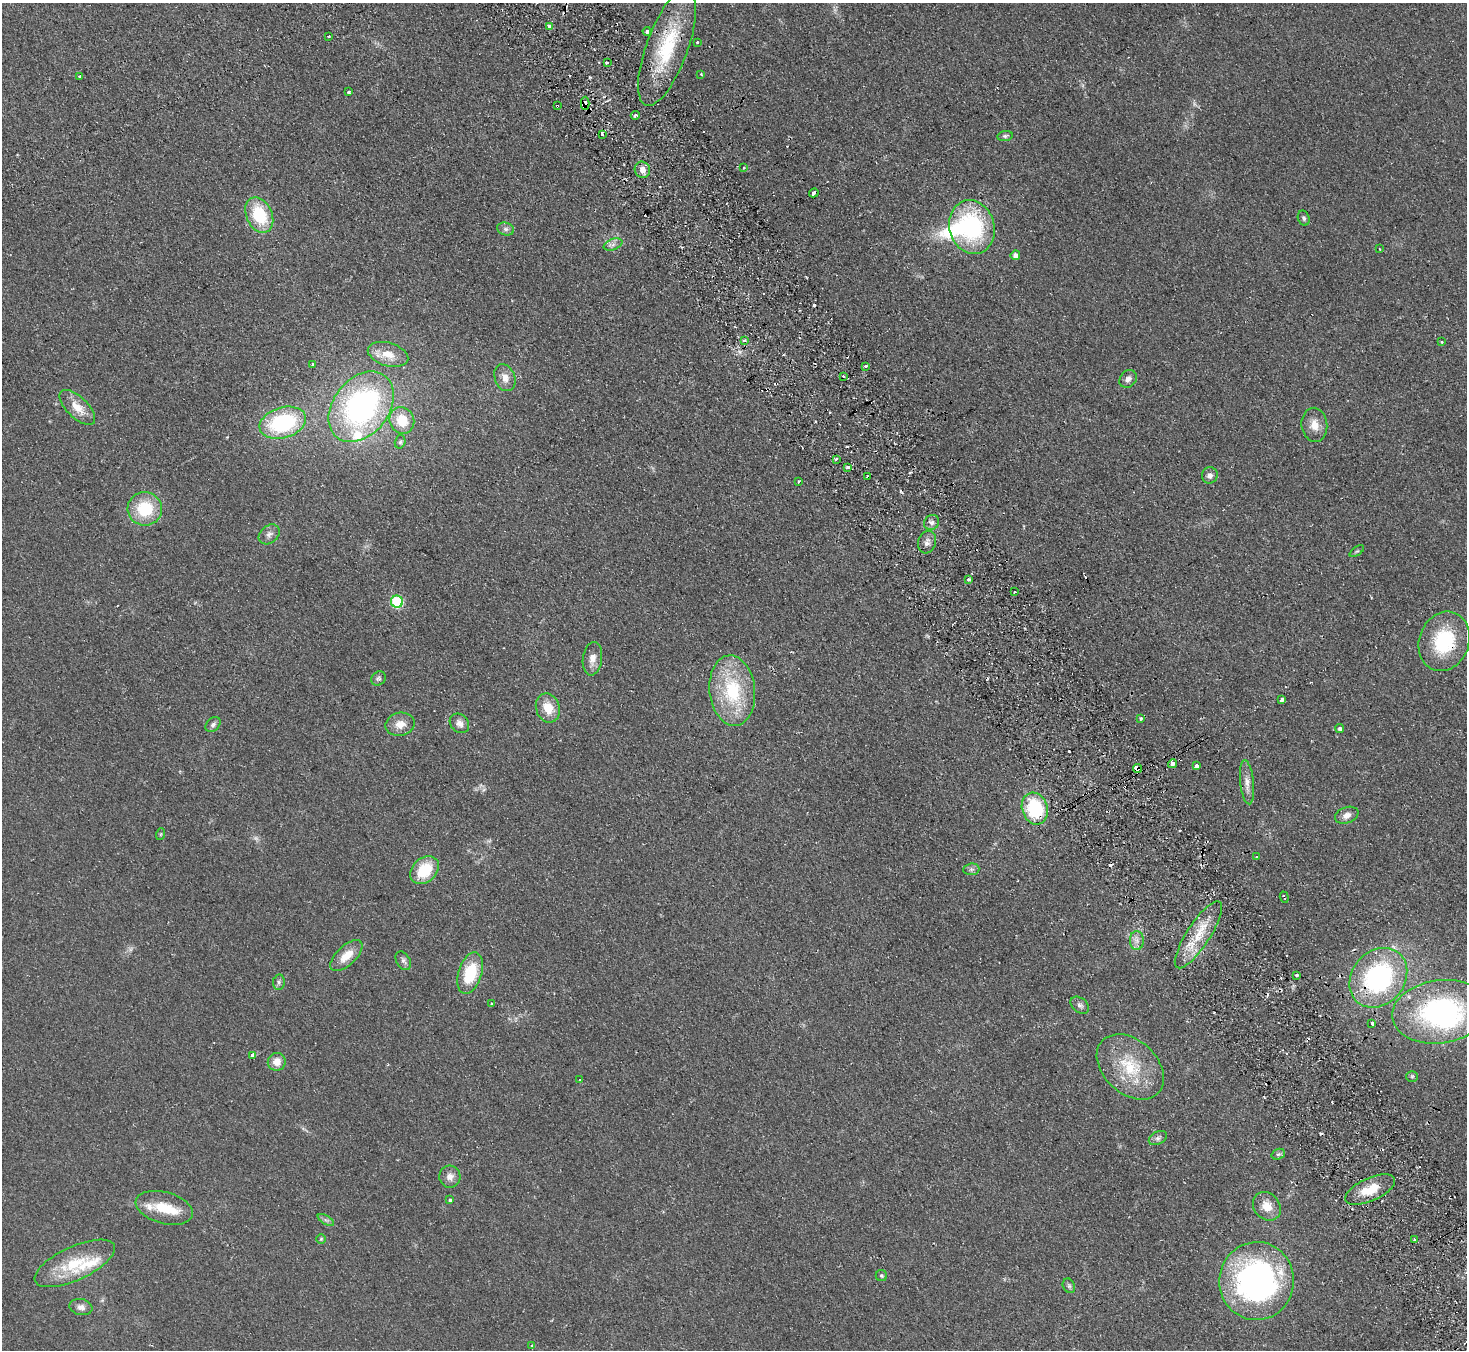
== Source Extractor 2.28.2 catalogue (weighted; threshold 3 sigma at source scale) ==
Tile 6 of 4 x 4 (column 2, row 2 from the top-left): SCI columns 1515-2979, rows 2892-4239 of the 5958 x 5920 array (HDU 1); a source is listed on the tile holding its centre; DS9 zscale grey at full resolution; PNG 1469 x 1352 px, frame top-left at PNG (2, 3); each listed source drawn as its Kron ellipse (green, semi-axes under 4 px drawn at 4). Shown black and unused: <1% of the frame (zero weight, under 2 of 3 exposures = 3% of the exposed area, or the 3 px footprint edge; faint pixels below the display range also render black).
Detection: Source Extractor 2.28.2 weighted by HDU 2 'WHT'; one run over the whole footprint, this tile lists its part. Background 0.106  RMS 0.013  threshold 0.0605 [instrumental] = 3 sigma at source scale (4.5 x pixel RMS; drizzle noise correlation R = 1.50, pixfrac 1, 0.05/0.05 arcsec/px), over >= 5 px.
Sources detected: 129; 2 too faint to see at this stretch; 1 inside a brighter object's white glare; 14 cosmic-ray / hot-pixel residue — neither listed nor drawn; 6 inside a brighter listed object's ellipse — not listed separately; the other 106 listed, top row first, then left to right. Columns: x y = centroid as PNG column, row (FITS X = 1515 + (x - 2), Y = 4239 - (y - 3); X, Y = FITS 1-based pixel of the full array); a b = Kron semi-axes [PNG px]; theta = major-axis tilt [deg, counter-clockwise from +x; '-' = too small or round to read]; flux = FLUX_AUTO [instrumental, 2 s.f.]
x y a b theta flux
549 26 4 3 - 5.6
647 31 4 4 - 3.2
329 36 3 2 - 1.5
697 42 3 3 - 2.4
667 47 62 21 70 98
607 62 4 3 - 4.3
701 74 3 3 - 1.9
79 76 3 3 - 5.1
348 92 3 3 - 3.4
585 103 6 4 90 10
557 106 3 2 - 1.9
635 115 4 3 - 3.4
602 134 3 3 - 18
1005 136 7 5 10 2.8
744 168 3 2 - 1.8
642 170 8 7 - 10
814 193 5 3 - 15
259 215 18 12 -65 65
1304 218 8 5 -71 3.4
972 227 27 22 -75 160
506 229 8 6 -15 4.6
613 245 10 5 22 4.9
1380 249 3 2 - 0.95
1015 255 5 5 - 7.8
744 341 3 3 - 5
1441 342 4 3 - 1.6
388 354 21 11 -17 20
313 364 3 3 - 2.7
866 366 3 3 - 5.2
843 376 3 2 - 2.1
505 378 14 10 -69 11
1128 379 9 8 - 6.5
77 407 22 10 -45 22
361 407 39 28 52 310
402 421 13 12 - 34
283 423 24 15 17 140
1314 425 17 13 -83 16
400 442 7 5 74 2.8
836 459 3 3 - 3.2
848 467 4 3 - 4
1210 475 8 7 - 5.8
868 477 4 2 - 1.8
798 482 3 3 - 2.7
145 509 17 16 - 56
932 522 8 7 - 5
269 534 11 8 41 6.6
927 542 11 8 72 6.7
1357 551 8 4 34 1.9
968 579 4 3 - 2.5
1015 592 3 3 - 5.4
397 602 6 6 - 96
1444 641 30 25 69 87
592 659 17 9 82 12
378 678 8 6 43 3
732 691 35 22 -84 93
1282 700 4 3 - 5.1
548 708 15 11 -70 24
1141 718 3 3 - 4.6
459 723 11 9 -48 8.2
213 724 8 6 43 4.1
400 724 15 11 13 14
1340 728 4 4 - 3.2
1172 764 5 4 - 8
1196 766 4 3 - 5.2
1137 768 5 4 - 48
1247 782 22 7 -84 11
1035 809 16 12 -71 84
1347 815 12 8 22 8.7
161 834 6 3 71 1.6
1256 857 3 3 - 2.2
971 869 8 5 7 3.6
425 870 16 12 42 48
1284 897 6 2 -71 2.1
1198 935 39 11 57 41
1137 940 9 7 -89 6.8
346 956 20 9 43 23
403 961 10 6 -60 4.8
470 973 21 11 72 55
1296 975 3 2 - 2.1
1378 978 32 26 49 210
279 982 8 6 81 3.2
492 1004 3 3 - 1.7
1080 1005 10 7 -38 4.5
1440 1012 48 31 8 240
1372 1023 3 3 - 5.4
253 1056 4 3 - 19
277 1062 9 9 - 13
1130 1067 38 27 -43 70
1412 1076 6 5 - 2.2
580 1080 3 3 - 1.4
1158 1138 10 6 29 4.4
1278 1154 7 5 20 2.7
450 1177 11 10 - 9
1370 1189 27 11 24 29
450 1200 4 4 - 2.4
1267 1206 15 12 -49 17
164 1208 29 15 -15 35
326 1220 9 4 -31 3.1
321 1239 5 4 - 1.7
1415 1240 4 2 - 2.1
75 1263 43 16 25 56
881 1275 6 5 - 2
1257 1281 39 37 85 380
1069 1286 7 6 - 3
81 1307 11 8 -11 6.9
532 1346 3 3 - 3.1
Overlapping masked pixels (flux is a lower limit): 10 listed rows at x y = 667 47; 585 103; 557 106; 814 193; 868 477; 1444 641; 1137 768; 1035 809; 1284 897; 1378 978